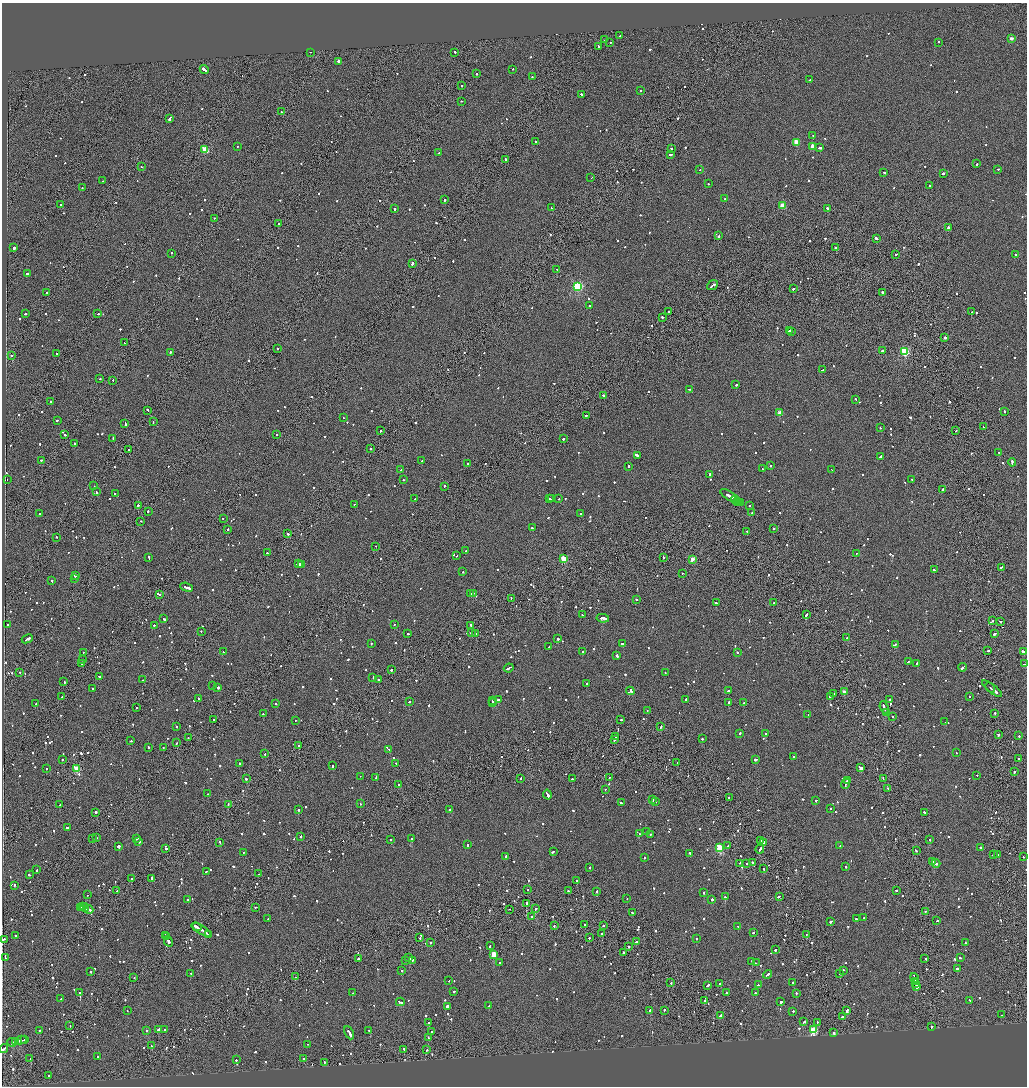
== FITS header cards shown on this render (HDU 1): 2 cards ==
NAXIS1  =                 2050
NAXIS2  =                 2168

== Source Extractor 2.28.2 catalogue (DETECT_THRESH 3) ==
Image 2050 x 2168 px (HDU 1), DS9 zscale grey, zoomed out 1/2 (1 PNG px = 2 x 2 image px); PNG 1029 x 1088 px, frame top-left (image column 2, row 2167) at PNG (2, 3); each listed source drawn as its Kron ellipse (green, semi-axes under 4 px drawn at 4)
Background -0.101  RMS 0.067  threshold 0.201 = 3 sigma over >= 5 px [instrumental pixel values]
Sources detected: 1391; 65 cannot appear on this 1/2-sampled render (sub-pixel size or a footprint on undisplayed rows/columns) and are neither listed nor drawn; of the other 1326, the 500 brightest by FLUX_AUTO listed and drawn (826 fainter detections omitted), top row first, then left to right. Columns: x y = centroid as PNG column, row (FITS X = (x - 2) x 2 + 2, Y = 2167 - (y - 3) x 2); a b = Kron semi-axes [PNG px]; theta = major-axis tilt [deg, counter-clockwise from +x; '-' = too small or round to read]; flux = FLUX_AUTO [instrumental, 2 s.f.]
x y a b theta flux
620 36 2 2 - 160
1011 38 2 2 - 100
605 40 2 1 - 140
610 42 2 1 - 300
938 42 2 2 - 130
598 46 2 2 - 260
310 52 2 1 - 100
455 52 2 2 - 180
338 61 2 2 - 99
204 69 5 2 - 720
513 69 2 2 - 120
476 73 2 2 - 150
532 77 2 2 - 96
810 80 2 2 - 110
461 86 2 2 - 97
640 90 2 2 - 310
581 94 2 2 - 230
461 101 2 2 - 130
282 112 2 2 - 150
170 118 4 2 - 260
813 135 2 2 - 100
536 142 2 2 - 1300
796 142 3 3 - 390
237 146 2 2 - 100
813 146 3 3 - 310
820 148 4 2 - 390
671 149 2 2 - 350
205 150 3 3 - 570
439 153 2 2 - 150
671 154 3 2 - 280
505 160 3 2 - 160
977 164 2 2 - 110
141 167 2 1 - 100
997 169 2 2 - 150
700 170 2 2 - 100
884 172 2 2 - 120
943 173 2 2 - 230
591 178 2 1 - 310
103 181 2 1 - 110
708 184 2 2 - 99
929 186 2 2 - 110
82 188 2 2 - 110
725 199 2 1 - 130
445 200 2 2 - 450
60 205 2 1 - 110
782 205 3 3 - 330
551 208 2 2 - 97
827 208 2 2 - 400
395 209 2 2 - 360
214 218 2 1 - 220
278 224 2 2 - 180
948 227 3 2 - 2300
718 236 2 2 - 460
876 239 3 2 - 350
13 247 2 2 - 1500
835 247 2 2 - 150
171 253 2 2 - 140
896 254 2 2 - 120
1016 255 2 2 - 180
412 263 3 2 - 360
557 269 2 2 - 460
27 273 2 2 - 620
712 285 6 2 40 550
578 286 4 3 - 1700
793 289 2 2 - 190
46 293 2 2 - 110
882 293 3 2 - 350
590 305 2 2 - 330
669 311 2 2 - 330
971 312 2 2 - 160
25 314 2 2 - 410
98 314 2 2 - 130
662 317 2 1 - 440
789 331 3 2 - 150
791 332 2 2 - 270
945 338 2 2 - 1000
124 343 2 2 - 210
278 348 2 2 - 130
882 350 2 2 - 160
905 351 3 3 - 1200
170 352 2 2 - 410
57 353 2 1 - 210
11 356 2 2 - 180
823 370 4 2 - 200
100 379 2 2 - 290
113 380 2 2 - 100
736 385 2 2 - 160
689 389 3 2 - 170
603 395 3 2 - 330
855 399 2 2 - 110
50 402 2 2 - 120
147 410 3 2 - 190
1005 411 2 2 - 340
780 413 3 2 - 200
586 415 2 2 - 170
343 418 2 1 - 100
57 420 2 2 - 120
153 422 2 2 - 110
125 423 3 2 - 710
984 427 3 2 - 180
880 428 2 2 - 180
380 431 2 2 - 110
956 431 2 2 - 140
65 434 3 2 - 210
277 435 2 1 - 170
113 438 3 2 - 210
563 439 2 2 - 390
75 444 3 2 - 260
370 449 2 1 - 320
129 450 2 1 - 260
998 452 2 1 - 230
637 455 3 2 - 690
880 456 3 2 - 130
41 460 2 2 - 130
422 461 2 1 - 100
1012 462 4 2 - 230
468 464 2 2 - 280
628 466 3 2 - 120
770 466 2 2 - 100
762 469 2 2 - 130
401 470 2 2 - 110
832 470 3 2 - 340
710 475 3 2 - 350
7 479 2 1 - 170
912 479 2 1 - 100
403 480 2 2 - 99
94 486 2 1 - 340
444 486 2 2 - 320
943 489 3 2 - 210
96 492 2 2 - 460
115 493 2 2 - 100
728 495 9 2 -33 600
415 499 2 2 - 170
549 499 4 2 - 210
551 499 2 1 - 98
559 499 2 2 - 150
736 500 4 2 - 440
738 501 3 1 - 370
740 503 3 2 - 540
354 504 2 1 - 240
138 505 2 2 - 290
750 506 2 1 - 440
148 511 2 2 - 210
752 512 2 2 - 110
39 513 2 1 - 98
581 513 2 2 - 120
223 518 2 2 - 220
140 521 2 2 - 110
532 528 2 2 - 270
774 528 2 2 - 130
228 529 2 2 - 340
746 531 2 2 - 100
288 534 2 2 - 530
57 537 2 2 - 160
375 546 2 2 - 110
466 551 2 2 - 160
267 553 2 1 - 240
856 553 2 1 - 290
457 556 2 1 - 100
149 557 3 2 - 190
663 557 2 1 - 110
564 559 3 3 - 580
692 559 2 2 - 210
298 564 3 2 - 530
301 564 2 2 - 180
1001 567 3 2 - 230
934 570 3 2 - 120
463 572 2 1 - 150
683 573 2 1 - 300
75 575 2 2 - 580
74 578 2 1 - 97
52 581 2 2 - 140
187 587 7 2 -20 530
473 593 2 2 - 410
471 594 3 2 - 320
159 595 2 2 - 130
511 599 2 1 - 110
636 600 2 2 - 140
716 603 3 2 - 130
774 603 2 2 - 100
582 615 2 2 - 170
806 615 3 2 - 340
603 618 6 2 -9 1700
164 619 3 2 - 210
993 621 2 1 - 130
1000 621 3 2 - 140
7 624 2 2 - 210
394 624 2 2 - 150
154 625 2 2 - 160
471 626 3 2 - 180
201 631 2 2 - 190
471 632 2 1 - 170
407 633 2 2 - 200
476 633 2 2 - 460
994 634 3 2 - 470
847 638 2 2 - 110
27 639 5 2 - 390
558 639 2 2 - 440
371 643 2 2 - 130
622 643 3 2 - 130
895 644 2 2 - 120
549 647 3 2 - 220
988 651 2 1 - 240
83 652 2 1 - 96
223 652 2 2 - 98
582 652 2 2 - 110
737 652 2 2 - 130
1023 652 3 2 - 390
617 656 3 2 - 200
82 660 2 2 - 360
908 662 4 2 - 180
81 663 2 2 - 120
916 663 2 2 - 150
1024 664 4 2 - 210
963 667 4 2 - 220
509 668 5 2 - 300
391 670 2 2 - 380
20 672 2 2 - 110
665 673 2 2 - 110
99 676 2 2 - 260
373 677 2 2 - 100
143 680 2 2 - 210
379 680 2 2 - 200
64 681 2 2 - 150
587 683 2 2 - 320
213 686 2 2 - 650
218 687 2 2 - 650
990 687 5 2 - 150
92 688 2 2 - 110
992 689 12 1 -38 530
630 691 4 2 - 270
728 691 2 2 - 120
844 692 2 2 - 120
833 694 2 2 - 190
830 696 2 2 - 180
969 696 2 2 - 120
62 697 2 1 - 440
198 698 2 2 - 100
498 699 3 2 - 120
890 699 2 2 - 130
492 700 3 2 - 160
686 700 3 2 - 460
409 702 2 2 - 130
493 702 3 2 - 140
275 703 2 2 - 96
729 703 3 2 - 320
743 703 2 2 - 110
35 704 3 2 - 140
136 707 2 1 - 120
884 707 6 2 -69 420
647 711 2 2 - 100
886 712 2 1 - 330
995 713 2 2 - 200
263 714 2 2 - 130
808 714 2 1 - 210
893 717 2 1 - 350
213 720 2 2 - 110
295 720 2 1 - 110
621 720 2 2 - 120
945 722 2 1 - 190
177 726 2 2 - 99
661 727 2 2 - 250
739 733 2 2 - 170
765 734 2 1 - 650
998 735 2 2 - 200
1019 736 2 2 - 150
615 737 3 1 - 200
188 738 2 1 - 99
702 739 2 2 - 110
614 740 2 2 - 230
131 741 3 2 - 160
177 743 2 2 - 120
299 745 2 2 - 280
149 747 2 2 - 180
163 747 2 2 - 120
389 749 3 2 - 290
956 753 2 2 - 110
265 754 2 2 - 270
793 757 2 2 - 160
755 759 2 2 - 350
1019 759 2 2 - 120
62 760 2 2 - 120
240 763 2 2 - 120
396 763 2 2 - 120
677 763 2 2 - 190
332 766 2 2 - 520
861 768 3 2 - 1600
46 769 2 2 - 160
76 769 3 3 - 640
1014 772 2 2 - 160
977 775 2 2 - 290
360 776 2 1 - 330
376 777 3 2 - 230
609 777 2 1 - 170
521 778 2 2 - 110
883 778 2 1 - 160
246 779 2 2 - 200
572 779 2 2 - 130
847 780 3 1 - 150
846 784 5 2 - 320
399 785 2 2 - 840
888 788 2 2 - 98
605 789 2 2 - 100
208 794 2 2 - 500
547 795 5 2 - 570
729 798 3 2 - 160
653 800 2 2 - 140
816 800 2 2 - 110
656 802 2 2 - 120
621 803 2 2 - 210
228 804 2 1 - 110
360 804 2 2 - 110
60 805 2 2 - 130
450 809 2 2 - 550
831 809 2 2 - 120
298 810 2 2 - 310
96 812 2 2 - 1300
925 812 3 2 - 150
67 828 2 2 - 460
647 831 2 2 - 170
639 834 2 2 - 150
651 834 2 2 - 100
300 836 2 2 - 670
96 838 2 2 - 120
137 838 2 2 - 350
92 839 2 1 - 380
412 839 2 2 - 450
391 840 2 2 - 97
761 840 2 1 - 200
930 840 2 2 - 130
139 841 2 2 - 450
220 842 2 2 - 140
764 842 2 2 - 110
467 845 2 2 - 170
119 846 2 2 - 4300
728 846 2 2 - 150
840 846 2 2 - 110
981 847 2 2 - 120
166 848 3 2 - 260
719 848 3 3 - 910
760 849 4 2 - 490
916 850 2 2 - 140
553 852 3 2 - 190
243 853 2 2 - 190
690 853 3 2 - 180
993 855 2 2 - 120
998 855 2 2 - 100
505 856 2 2 - 270
644 857 2 2 - 190
1023 857 2 1 - 110
752 862 2 2 - 200
933 862 3 2 - 220
740 863 2 2 - 130
747 863 2 2 - 210
936 863 4 2 - 310
590 867 2 2 - 180
845 867 2 2 - 150
764 869 2 2 - 130
37 870 2 2 - 110
206 871 3 2 - 110
258 874 2 2 - 100
29 875 2 2 - 99
132 879 2 2 - 210
152 879 2 2 - 130
576 881 2 2 - 120
15 885 2 2 - 100
117 890 2 1 - 230
527 890 3 2 - 160
896 890 3 2 - 140
568 891 2 2 - 110
596 891 2 2 - 210
704 892 2 2 - 170
87 895 2 2 - 260
779 896 4 2 - 270
725 897 2 2 - 220
627 899 2 1 - 220
712 899 2 2 - 200
188 900 2 2 - 210
526 903 2 2 - 600
83 906 3 1 - 210
255 907 2 2 - 120
80 908 3 2 - 250
85 908 4 2 - 450
536 908 2 2 - 110
88 909 5 2 - 360
510 909 2 1 - 110
925 912 2 1 - 100
632 913 2 2 - 120
531 916 2 2 - 150
864 918 2 2 - 170
268 919 2 2 - 140
856 919 2 2 - 160
937 921 2 2 - 200
830 922 2 2 - 200
585 925 2 2 - 150
603 925 2 2 - 220
554 926 2 2 - 150
738 926 2 2 - 110
196 927 5 2 - 390
202 930 10 2 -31 1200
602 933 2 1 - 310
753 933 2 2 - 440
208 934 2 1 - 170
806 934 2 2 - 97
15 935 2 2 - 120
165 935 2 2 - 210
166 937 3 1 - 230
420 938 2 1 - 160
589 938 2 2 - 120
696 938 2 2 - 260
3 939 3 2 - 150
168 941 5 2 - 300
431 942 2 2 - 110
636 942 3 2 - 290
965 943 2 2 - 410
490 945 3 2 - 170
628 947 3 2 - 100
775 950 2 2 - 300
623 952 3 2 - 1300
494 954 3 3 - 420
5 957 3 2 - 210
409 958 3 2 - 1700
960 958 2 2 - 130
358 959 2 2 - 140
925 959 2 2 - 140
406 960 2 2 - 190
412 960 3 2 - 190
752 961 4 2 - 170
500 963 2 2 - 370
756 963 2 1 - 250
957 968 2 2 - 450
843 970 2 2 - 200
401 971 2 2 - 140
90 972 2 2 - 140
191 973 3 2 - 240
840 973 2 2 - 720
767 974 5 2 - 310
134 977 2 2 - 190
296 977 2 2 - 98
914 978 5 1 - 460
449 981 2 1 - 160
915 981 2 2 - 720
671 982 2 1 - 150
719 983 2 2 - 180
793 983 2 2 - 160
916 984 2 2 - 520
708 985 3 2 - 230
758 985 2 2 - 110
917 987 2 2 - 410
454 991 2 2 - 240
80 993 2 2 - 1900
352 993 2 2 - 190
727 993 2 2 - 120
755 993 2 2 - 280
796 993 2 2 - 130
61 999 2 2 - 230
970 1000 3 2 - 580
704 1001 2 2 - 180
400 1002 4 2 - 200
781 1002 2 2 - 720
489 1005 3 2 - 300
447 1006 2 2 - 250
650 1010 2 2 - 370
664 1010 2 2 - 130
127 1011 2 1 - 190
793 1011 2 2 - 150
847 1011 3 2 - 230
720 1015 3 2 - 190
1002 1015 2 2 - 120
842 1017 2 2 - 510
804 1022 3 2 - 220
817 1022 2 2 - 140
429 1023 2 2 - 320
70 1026 2 1 - 120
931 1026 2 2 - 200
158 1029 3 2 - 150
165 1029 2 2 - 370
40 1030 3 2 - 120
146 1030 2 2 - 330
369 1030 3 2 - 240
813 1030 3 3 - 850
432 1031 2 1 - 110
349 1033 7 2 -64 550
834 1033 2 2 - 170
428 1037 2 1 - 130
21 1040 6 1 11 540
24 1040 2 2 - 260
15 1041 2 1 - 180
12 1042 5 2 - 590
308 1044 2 2 - 99
152 1046 2 2 - 350
4 1049 5 2 - 600
404 1050 3 1 - 220
427 1050 2 2 - 140
98 1056 2 2 - 110
30 1059 2 2 - 200
304 1059 2 2 - 110
236 1060 2 2 - 220
325 1062 2 2 - 120
48 1075 2 2 - 110
At the frame edge (FLAGS 8, measured only in part): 3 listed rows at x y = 1024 664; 3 939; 4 1049
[826 fainter detections neither listed nor drawn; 65 sub-pixel or undisplayed-footprint detections neither listed nor drawn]